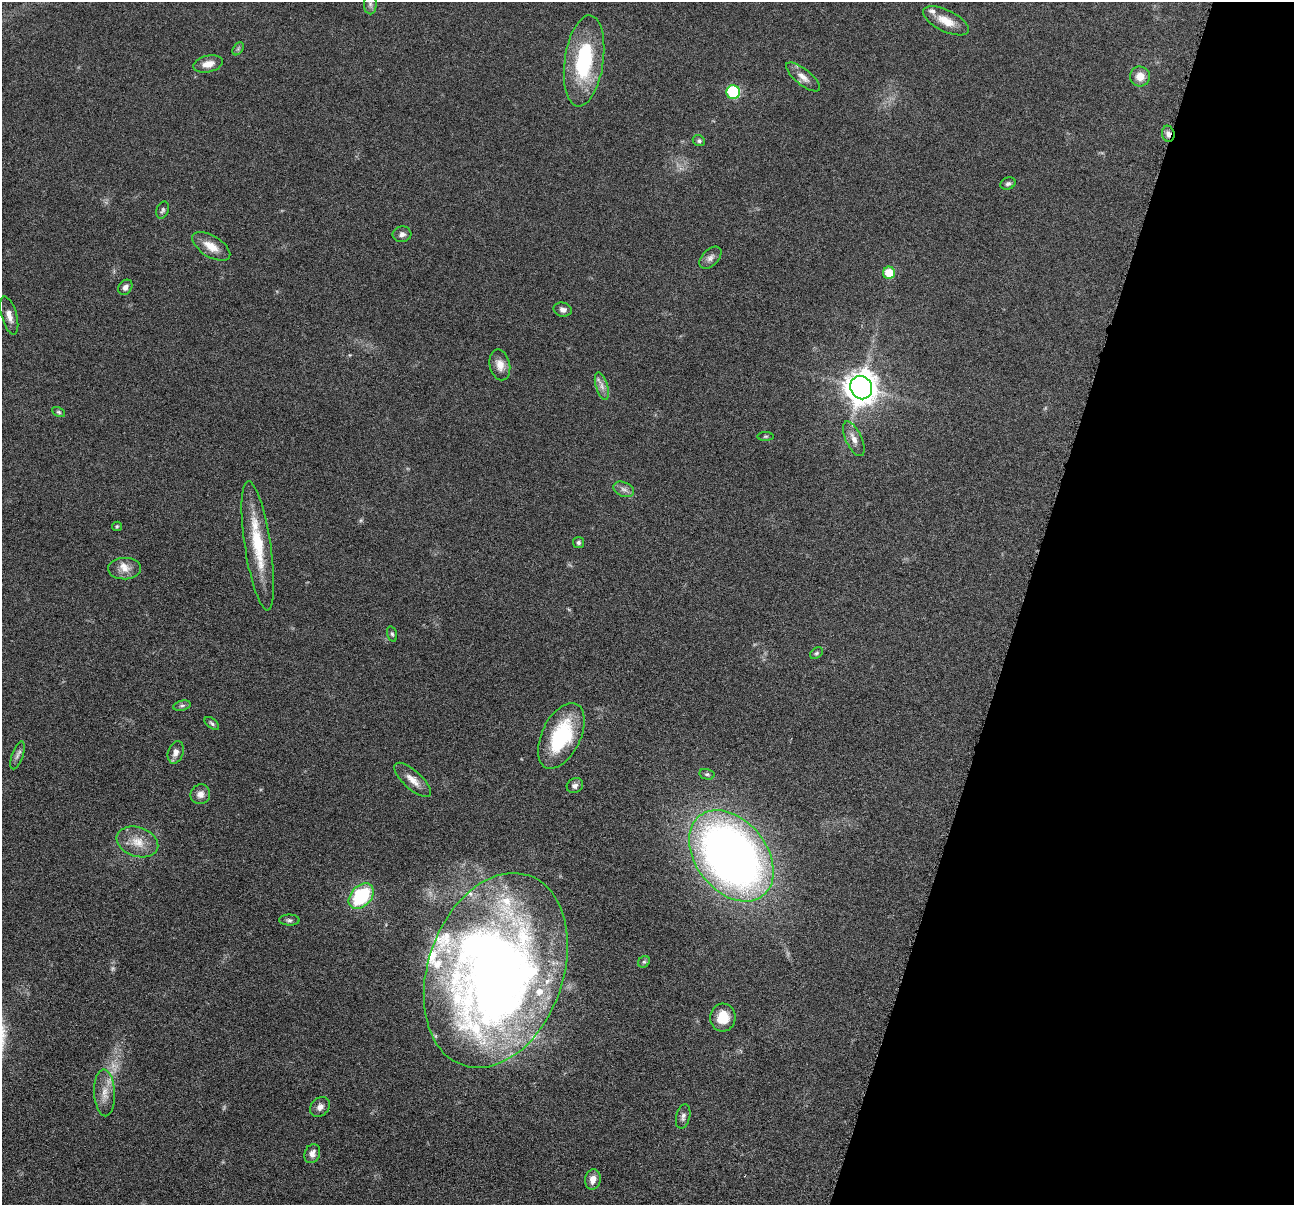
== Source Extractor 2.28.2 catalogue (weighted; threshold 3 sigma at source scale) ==
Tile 8 of 4 x 4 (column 4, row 2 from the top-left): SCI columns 3885-5176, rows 2661-3863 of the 5181 x 5198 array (HDU 1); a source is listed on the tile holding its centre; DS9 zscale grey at full resolution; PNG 1296 x 1207 px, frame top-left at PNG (2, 2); each listed source drawn as its Kron ellipse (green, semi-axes under 4 px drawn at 4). Shown black and unused: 21% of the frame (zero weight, under 4 of 8 exposures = <1% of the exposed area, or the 3 px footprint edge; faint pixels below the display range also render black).
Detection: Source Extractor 2.28.2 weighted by HDU 2 'WHT'; one run over the whole footprint, this tile lists its part. Background 0.0374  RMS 0.0039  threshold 0.0159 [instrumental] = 3 sigma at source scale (4.09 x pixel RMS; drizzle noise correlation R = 1.36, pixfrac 0.8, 0.05/0.05 arcsec/px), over >= 5 px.
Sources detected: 66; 3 too faint to see at this stretch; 1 inside a brighter object's white glare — neither listed nor drawn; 9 inside a brighter listed object's ellipse — not listed separately; the other 53 listed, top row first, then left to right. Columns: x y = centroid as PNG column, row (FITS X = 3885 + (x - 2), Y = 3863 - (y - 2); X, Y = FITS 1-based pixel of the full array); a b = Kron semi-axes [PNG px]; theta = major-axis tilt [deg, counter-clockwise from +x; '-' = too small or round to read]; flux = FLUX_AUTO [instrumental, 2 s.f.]
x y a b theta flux
370 4 10 6 -90 1.3
946 21 25 10 -26 5.7
238 49 7 4 56 0.66
584 61 46 19 82 33
208 64 15 8 13 3.8
1140 76 10 10 - 3.9
803 77 21 8 -39 3
733 92 7 6 - 25
1168 134 8 6 -78 1.6
699 141 6 5 - 0.73
1008 184 8 6 21 1
163 210 9 6 69 0.89
402 234 9 7 4 1.5
211 246 21 10 -31 5.4
710 258 13 8 45 1.9
889 273 6 6 - 8.8
125 287 8 6 52 1.6
563 310 9 7 -12 1.5
9 316 19 7 -74 3
500 365 15 10 -77 3.5
602 386 14 6 -73 2.1
861 388 12 10 -61 530
58 412 7 4 -27 0.58
766 436 8 4 1 0.56
854 439 19 8 -65 3
624 489 11 7 -23 1.7
117 526 5 4 - 0.43
578 543 5 5 - 0.71
258 546 65 13 -81 18
125 569 16 11 3 3.5
392 634 8 5 -74 0.7
816 653 7 5 39 0.63
182 706 9 5 13 0.85
212 723 8 5 -38 0.75
561 736 35 19 64 27
176 752 11 7 71 2.1
17 755 14 5 69 1.4
707 774 7 5 -14 0.68
413 780 23 9 -42 3.8
575 785 8 7 - 1.3
200 794 10 9 - 2.3
137 842 21 14 -19 6.4
731 856 51 35 -52 300
361 896 15 10 47 29
289 920 10 5 -1 0.93
644 962 6 5 - 0.67
496 970 100 67 71 430
723 1018 14 12 86 7.5
105 1093 23 10 -87 4.7
320 1107 11 8 45 1.9
683 1117 12 7 76 1.4
312 1154 10 7 68 2.1
593 1179 10 8 78 2.6
Overlapping masked pixels (flux is a lower limit): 1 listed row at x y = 1168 134